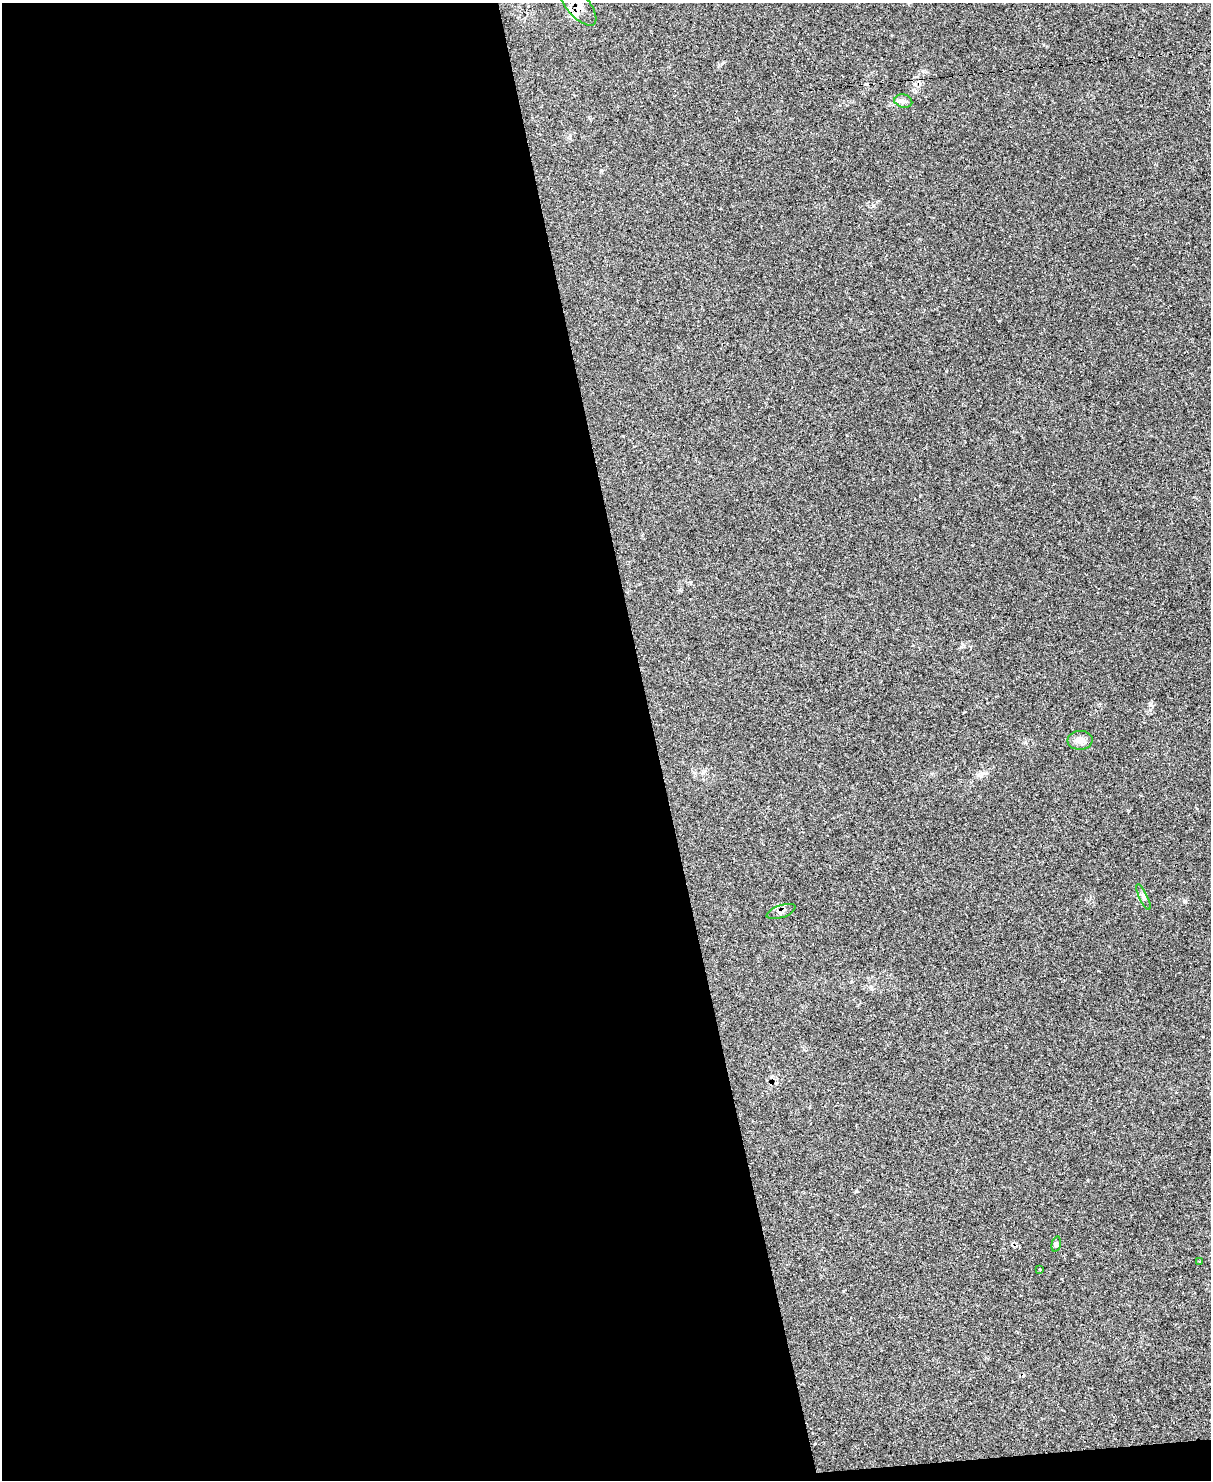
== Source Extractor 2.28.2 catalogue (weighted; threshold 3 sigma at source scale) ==
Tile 9 of 4 x 3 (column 1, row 3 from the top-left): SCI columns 50-1258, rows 255-1732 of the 4884 x 4829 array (HDU 1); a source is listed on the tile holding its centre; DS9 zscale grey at full resolution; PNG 1213 x 1482 px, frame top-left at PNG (2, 3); each listed source drawn as its Kron ellipse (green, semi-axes under 4 px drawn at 4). Shown black and unused: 55% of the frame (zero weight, under 2 of 3 exposures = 3% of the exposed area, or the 3 px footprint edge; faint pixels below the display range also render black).
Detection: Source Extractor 2.28.2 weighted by HDU 2 'WHT'; one run over the whole footprint, this tile lists its part. Background 0.145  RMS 0.0072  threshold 0.0325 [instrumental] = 3 sigma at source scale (4.5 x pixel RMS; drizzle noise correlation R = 1.50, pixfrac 1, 0.05/0.05 arcsec/px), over >= 5 px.
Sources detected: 9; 1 inside a brighter listed object's ellipse — not listed separately; the other 8 listed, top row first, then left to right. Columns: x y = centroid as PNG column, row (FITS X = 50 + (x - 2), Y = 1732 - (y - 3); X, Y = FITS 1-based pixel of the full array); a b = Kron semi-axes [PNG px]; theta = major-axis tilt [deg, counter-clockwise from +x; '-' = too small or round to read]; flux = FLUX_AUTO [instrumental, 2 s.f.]
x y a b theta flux
578 5 25 11 -49 7.9
903 101 9 6 -14 2.4
1080 740 12 9 5 5.9
1143 897 14 4 -65 2.1
781 911 15 6 20 2.8
1056 1244 8 4 76 1.2
1200 1262 3 2 - 0.71
1040 1269 3 3 - 0.57
Overlapping masked pixels (flux is a lower limit): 2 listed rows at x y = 578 5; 781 911
Isophote crosses this tile's border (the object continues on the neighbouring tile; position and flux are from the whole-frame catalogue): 1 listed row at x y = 578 5